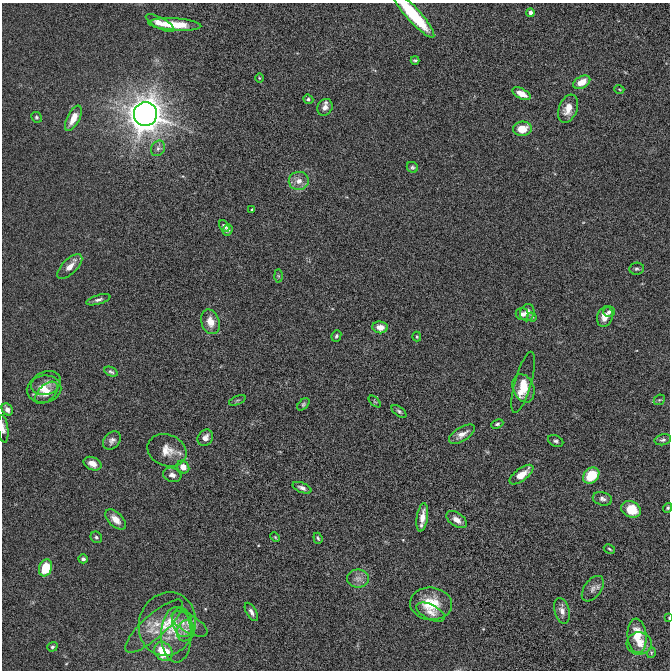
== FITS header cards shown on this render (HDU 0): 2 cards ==
NAXIS1  =                  668 / Axis length
NAXIS2  =                  668 / Axis length

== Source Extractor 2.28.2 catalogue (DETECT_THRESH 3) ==
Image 668 x 668 px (HDU 0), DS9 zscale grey, 1 PNG px = 1 image px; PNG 672 x 672 px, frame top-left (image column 1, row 668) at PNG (2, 3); each listed source drawn as its Kron ellipse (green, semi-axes under 4 px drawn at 4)
Background 2.52e-05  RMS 0.0039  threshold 0.0118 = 3 sigma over >= 5 px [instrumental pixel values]
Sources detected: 91; all 91 listed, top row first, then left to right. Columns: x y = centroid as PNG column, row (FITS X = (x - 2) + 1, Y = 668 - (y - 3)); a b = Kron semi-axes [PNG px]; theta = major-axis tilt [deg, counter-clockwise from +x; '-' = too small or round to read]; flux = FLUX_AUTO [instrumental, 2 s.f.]
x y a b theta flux
531 13 4 4 - 1.1
413 15 30 7 -48 16
160 23 16 5 -28 2.1
175 24 26 6 -4 7.9
415 60 4 3 - 0.4
259 78 5 3 - 0.24
582 82 9 6 28 3.1
619 89 5 3 - 0.24
521 94 10 5 -27 3.2
308 99 5 4 - 0.52
325 107 9 7 61 1.4
568 109 14 9 69 3.1
145 114 12 11 - 400
36 117 5 5 - 0.46
73 118 14 6 62 3.7
522 129 9 7 5 4.5
158 148 8 6 57 0.97
412 167 6 5 - 0.49
299 181 10 9 - 2.1
252 209 3 2 - 0.24
224 226 6 4 -57 0.71
228 230 6 5 - 0.64
70 267 16 7 45 2.2
637 269 7 6 - 0.57
278 276 6 4 -88 0.37
98 300 12 4 16 0.89
609 312 6 5 - 0.68
527 313 9 7 75 1.5
522 314 6 6 - 1
532 317 5 4 - 0.43
605 317 10 7 72 2.7
210 322 12 9 -71 2.9
380 327 8 6 -7 2.4
336 336 6 4 65 0.48
417 337 5 4 - 0.33
111 372 7 4 -25 0.57
523 382 32 8 74 4
46 383 15 11 20 2
523 388 14 10 -67 4.1
44 389 17 13 8 4.5
46 393 14 8 43 2.2
237 400 9 3 21 0.4
659 400 6 4 42 0.39
375 401 7 4 -44 0.3
303 404 7 4 46 0.44
7 409 6 5 - 1.4
399 411 8 4 -37 0.57
497 424 6 4 23 0.5
3 429 14 5 -83 1
462 434 14 6 31 2
205 438 8 7 - 1.6
112 440 10 7 49 1.2
663 440 8 5 12 0.64
556 441 8 5 -26 0.65
167 450 20 15 -21 4
93 464 9 6 -24 2.3
183 467 7 5 -51 2.2
172 475 9 7 -18 1.3
521 475 14 6 37 3.8
591 476 9 7 43 9
302 488 10 5 -22 0.95
602 499 10 6 -14 0.95
668 508 5 4 - 0.39
631 509 10 8 -23 6.7
422 517 14 5 82 2.9
116 519 12 7 -44 2.5
457 520 11 6 -35 1.9
96 537 6 5 - 0.53
275 537 5 3 - 0.27
318 538 5 3 - 0.36
609 549 6 4 -29 0.38
83 559 5 4 - 0.79
46 568 9 6 72 7.9
358 578 11 9 1 1.6
593 589 14 8 53 1.6
431 604 21 16 -5 7.8
562 611 13 7 -74 1.6
251 612 10 5 -60 1.1
430 612 15 7 -26 2
669 618 3 2 - 0.18
182 622 15 10 -78 2.8
167 624 32 28 71 13
189 624 20 8 -30 2.8
154 626 37 11 42 5.8
185 631 11 8 73 1.5
176 635 28 15 -90 5.9
637 636 17 9 -85 6.2
639 643 12 11 - 2.7
52 647 5 4 - 0.48
163 651 10 8 -48 9.5
651 653 5 3 - 0.25
At the frame edge (FLAGS 8, measured only in part): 4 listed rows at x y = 413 15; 3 429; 668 508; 669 618